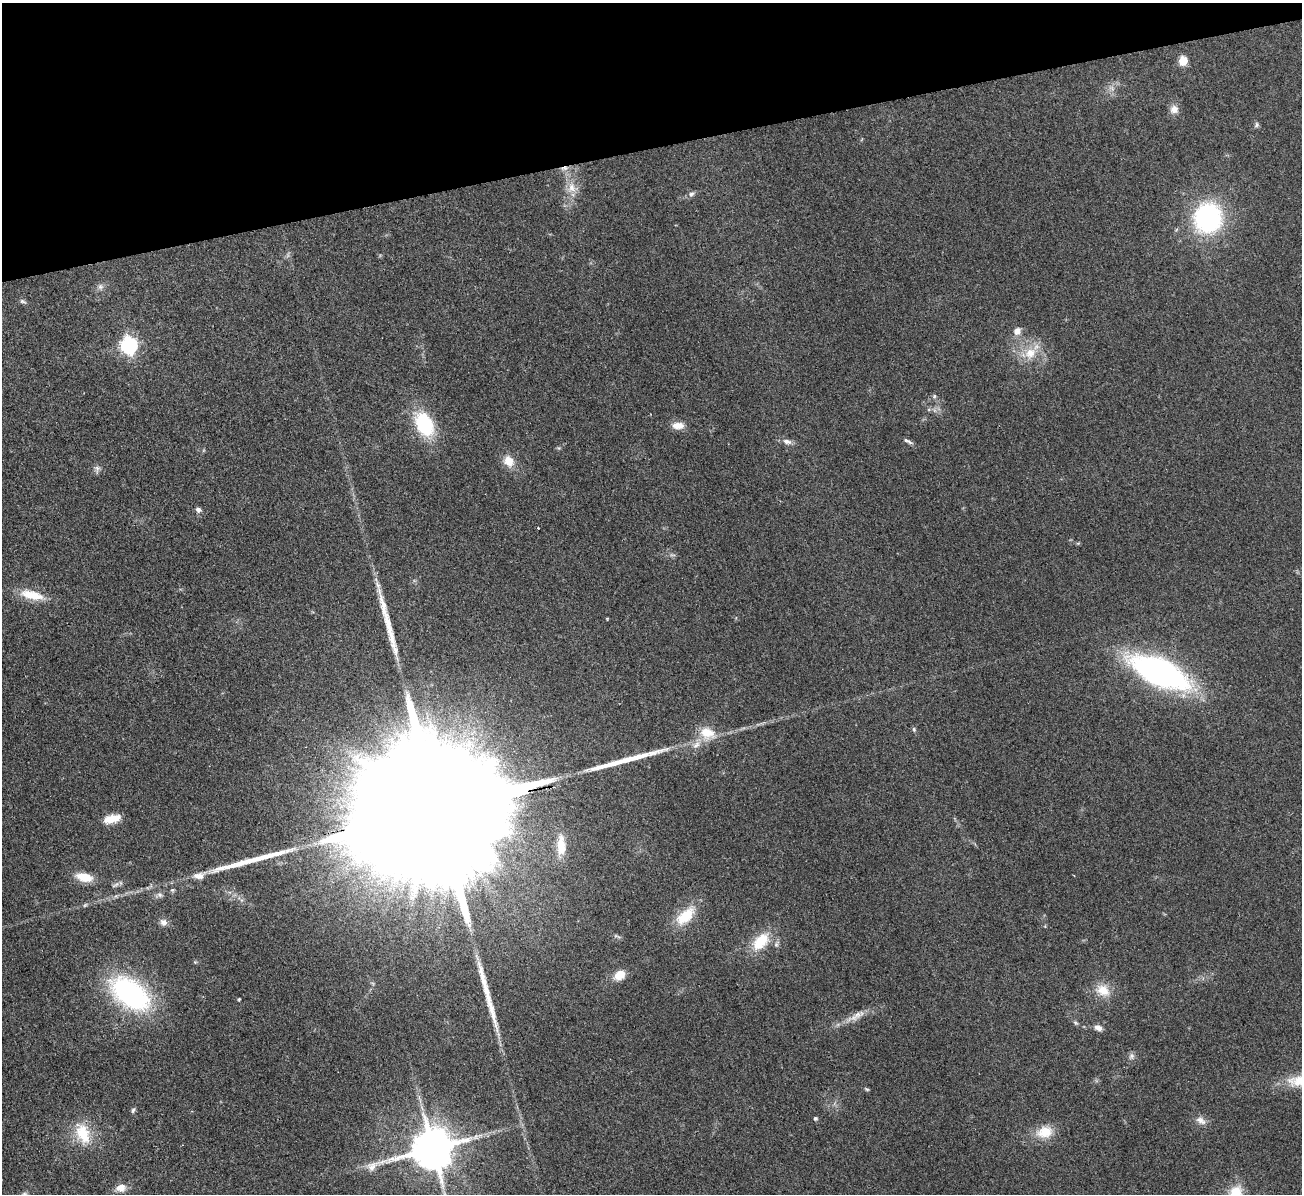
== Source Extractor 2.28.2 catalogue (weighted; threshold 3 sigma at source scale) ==
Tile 3 of 4 x 4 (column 3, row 1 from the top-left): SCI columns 2656-3955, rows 3741-4932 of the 5311 x 5219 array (HDU 1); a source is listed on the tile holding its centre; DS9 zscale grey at full resolution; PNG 1304 x 1196 px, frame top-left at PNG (2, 3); no overlay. Shown black and unused: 12% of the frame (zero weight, under 2 of 3 exposures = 3% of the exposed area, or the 3 px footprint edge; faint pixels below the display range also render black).
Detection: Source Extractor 2.28.2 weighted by HDU 2 'WHT'; one run over the whole footprint, this tile lists its part. Background 0.107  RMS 0.008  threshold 0.036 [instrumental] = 3 sigma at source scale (4.5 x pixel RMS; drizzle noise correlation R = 1.50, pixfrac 1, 0.05/0.05 arcsec/px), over >= 5 px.
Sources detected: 61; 2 too faint to see at this stretch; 1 cosmic-ray / hot-pixel residue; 4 long thin detections or spike segments (spike, bleed or trail) — not listed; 2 inside a brighter listed object's ellipse — not listed separately; the other 52 listed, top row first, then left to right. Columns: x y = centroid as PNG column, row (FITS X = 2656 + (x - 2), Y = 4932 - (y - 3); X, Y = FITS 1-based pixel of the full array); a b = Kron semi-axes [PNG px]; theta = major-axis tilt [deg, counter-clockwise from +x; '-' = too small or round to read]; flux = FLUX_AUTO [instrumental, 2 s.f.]
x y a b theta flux
1183 61 6 5 - 29
1174 109 10 10 - 5.3
1256 125 8 6 58 1.6
571 188 17 11 84 11
692 194 9 7 42 2.5
1208 218 24 21 77 140
100 287 9 7 45 2.9
23 301 10 5 -24 1.7
1017 331 11 10 - 5.4
129 345 7 7 - 250
1030 353 20 15 40 17
934 396 6 4 89 1.2
424 424 22 15 -62 58
678 426 15 8 1 7.7
787 441 12 7 -14 4.1
908 441 15 4 -27 2.4
509 461 13 11 -57 11
97 468 9 7 -18 2.8
198 510 6 5 - 2.8
538 528 2 2 - 0.66
32 595 34 11 -14 18
1160 672 39 17 -24 340
914 729 7 5 -71 1.3
707 733 22 17 -22 16
438 810 127 26 12 130000
112 819 20 9 14 11
561 845 26 11 -88 16
199 875 17 9 14 6.8
84 877 21 10 -13 14
685 916 29 14 43 23
163 922 9 8 - 4
617 936 12 3 -23 1.7
761 941 26 15 46 23
195 962 5 5 - 0.85
620 975 12 8 35 13
1103 990 20 15 -29 14
130 993 45 26 -37 130
239 999 3 3 - 0.8
856 1016 29 9 28 9.5
1075 1023 7 5 -44 1.4
1098 1028 10 7 -24 4.2
1131 1056 10 8 74 2.8
1301 1081 40 16 5 26
866 1089 7 4 -26 1.1
133 1110 8 5 69 1.5
815 1118 4 4 - 1.5
1201 1121 15 9 -32 5.2
1045 1132 23 16 15 16
83 1133 31 18 -70 25
433 1148 14 11 16 3200
121 1188 13 10 11 6.8
24 1194 6 6 - 1.9
Overlapping masked pixels (flux is a lower limit): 1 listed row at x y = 438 810
Isophote crosses this tile's border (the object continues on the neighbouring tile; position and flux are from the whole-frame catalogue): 3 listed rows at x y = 1301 1081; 433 1148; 24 1194